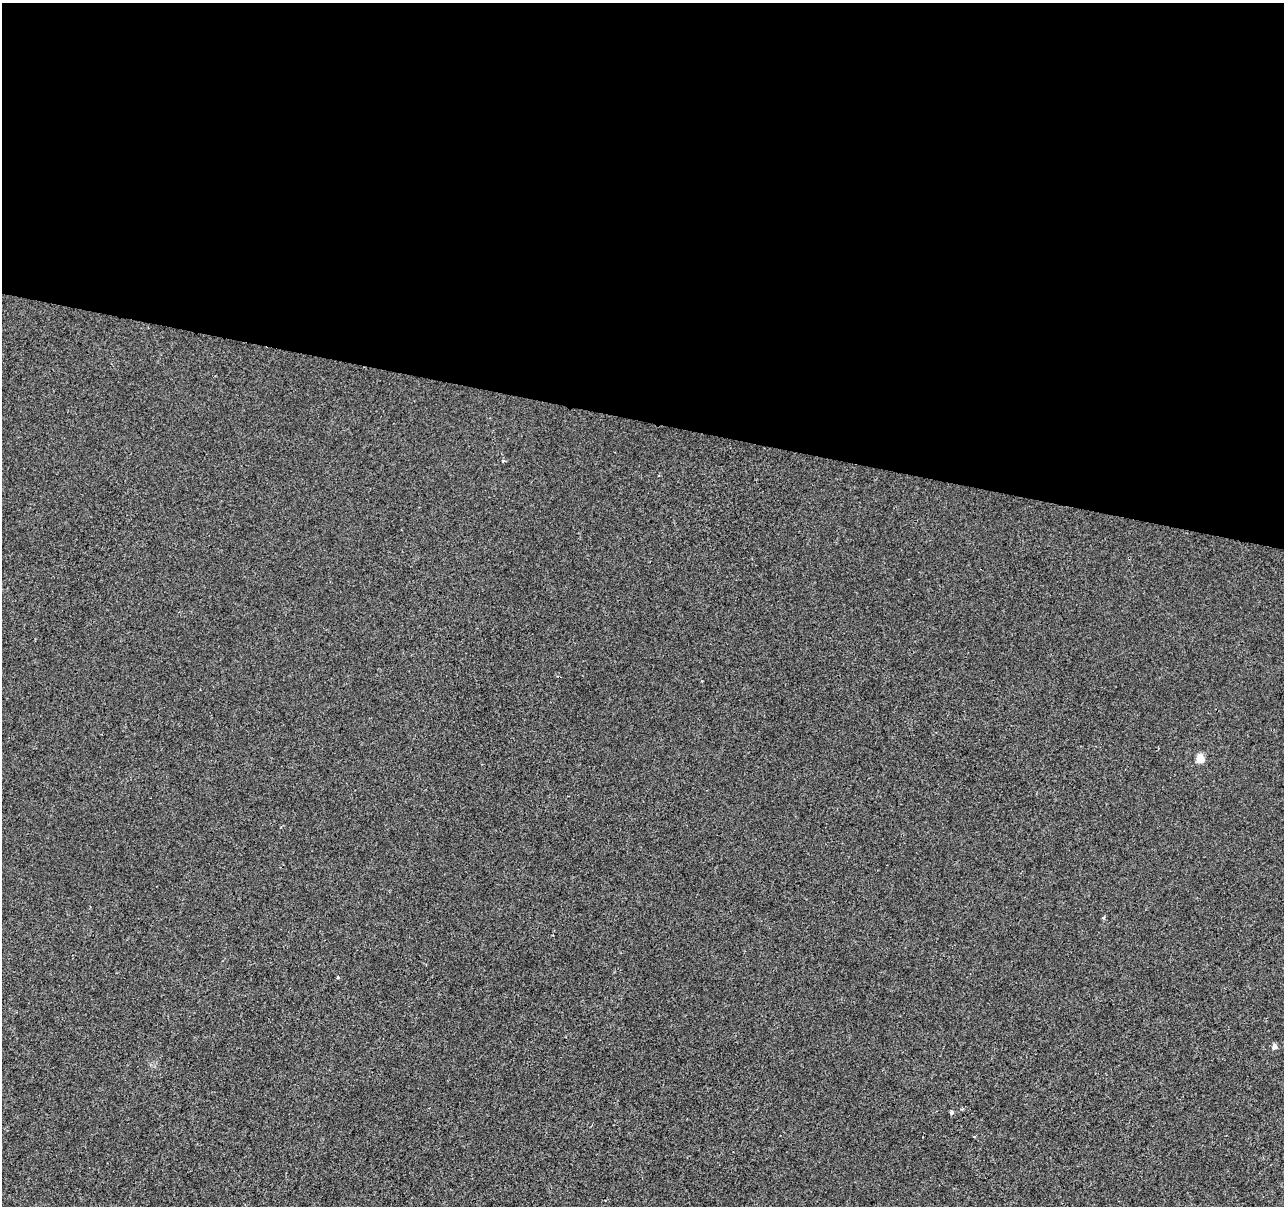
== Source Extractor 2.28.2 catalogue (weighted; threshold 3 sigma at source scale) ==
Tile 3 of 4 x 4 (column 3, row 1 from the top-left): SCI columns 2565-3846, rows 3834-5037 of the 5136 x 5319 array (HDU 1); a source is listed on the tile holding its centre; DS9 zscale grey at full resolution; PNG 1286 x 1208 px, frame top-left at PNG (2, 3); no overlay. Shown black and unused: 35% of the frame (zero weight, under 2 of 3 exposures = <1% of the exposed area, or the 3 px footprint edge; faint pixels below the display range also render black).
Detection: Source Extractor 2.28.2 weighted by HDU 2 'WHT'; one run over the whole footprint, this tile lists its part. Background 3.32e-04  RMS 0.0042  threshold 0.0188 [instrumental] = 3 sigma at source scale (4.5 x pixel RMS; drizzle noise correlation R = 1.50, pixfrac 1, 0.0396/0.0396 arcsec/px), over >= 5 px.
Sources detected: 6; all 6 listed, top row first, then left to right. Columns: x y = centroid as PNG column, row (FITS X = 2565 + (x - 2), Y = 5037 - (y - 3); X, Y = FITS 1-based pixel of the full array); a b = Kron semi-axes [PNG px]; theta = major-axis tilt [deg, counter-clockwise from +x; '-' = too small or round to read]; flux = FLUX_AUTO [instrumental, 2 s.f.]
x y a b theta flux
503 461 4 4 - 0.7
1200 758 5 5 - 12
1104 917 3 3 - 0.9
337 977 3 3 - 1.1
1274 1047 5 5 - 2
951 1112 5 4 - 0.95